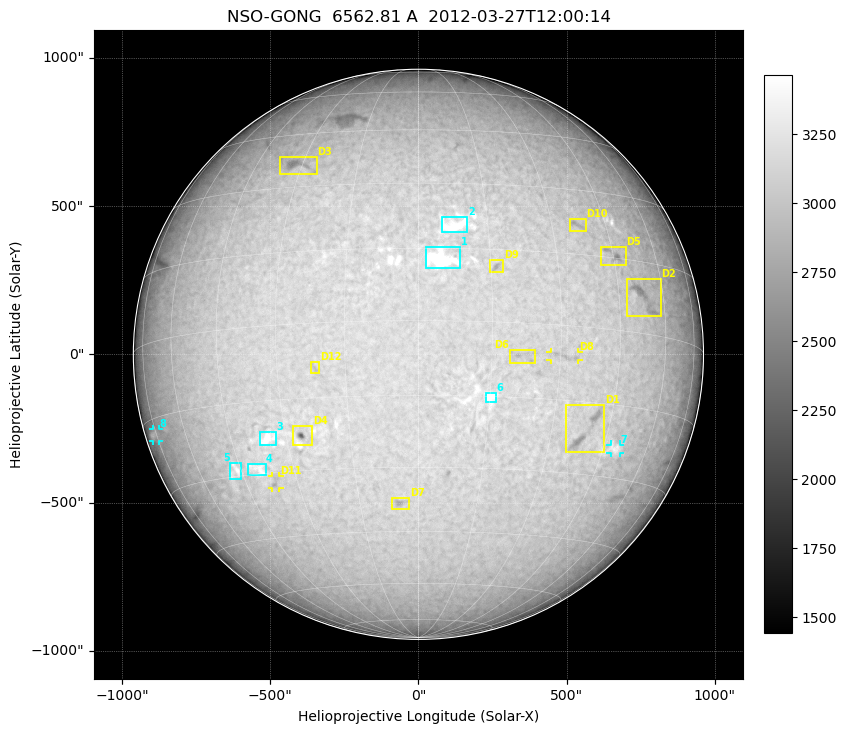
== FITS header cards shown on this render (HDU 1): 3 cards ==
TELESCOP= 'NSO-GONG'           / NSO/GONG Network
WAVELNTH=             6562.808 / [A] exact wavelength of obs
DATE-OBS= '2012-03-27T12:00:14' / Observation start date and time (UTC)

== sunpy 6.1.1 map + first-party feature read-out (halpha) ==
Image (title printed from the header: NSO-GONG  6562.81 A  2012-03-27T12:00:14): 2048 x 2048 px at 1.07 arcsec/px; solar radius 962 arcsec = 900 px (full disc in frame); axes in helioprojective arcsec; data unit not stated in the header (colour bar unlabelled)
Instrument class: HALPHA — H-alpha (6563 A) chromospheric image
Bright regions (plage): reference = the median radial profile (limb darkening/brightening removed); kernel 17 px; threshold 5 sigma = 197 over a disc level ~3051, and >= 1.075x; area >= 63 px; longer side >= 22 px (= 24 arcsec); searched inside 0.97 R_sun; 8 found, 8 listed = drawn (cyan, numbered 1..; 2 of them under ~29 arcsec drawn as corner ticks so the feature stays visible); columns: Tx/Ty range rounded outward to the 5 arcsec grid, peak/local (2 s.f.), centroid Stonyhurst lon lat
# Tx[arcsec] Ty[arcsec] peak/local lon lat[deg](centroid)
1 25..145 285..365 1.2 +5 +13
2 75..165 410..465 1.2 +8 +20
3 -535..-480 -310..-260 1.2 -35 -23
4 -575..-515 -410..-370 1.1 -40 -29
5 -635..-595 -420..-365 1.1 -47 -29
6 225..260 -160..-130 1.1 +15 -15
7 645..680 -335..-305 1.1 +49 -24
8 -900..-875 -295..-250 1.2 -76 -18
Dark features (filaments and sunspots): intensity divided by the median radial (limb-darkening) profile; local-median window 148 px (8% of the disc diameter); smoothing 5 px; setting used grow <= 0.95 with closing radius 7 px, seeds <= 0.88 or >= 162 px of the 54-px (= 58 arcsec) line detector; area >= 63 px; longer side >= 22 px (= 24 arcsec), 11 px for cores <= 0.7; searched inside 0.97 R_sun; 12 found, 12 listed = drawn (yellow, D1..; 2 of them under ~29 arcsec drawn as corner ticks so the feature stays visible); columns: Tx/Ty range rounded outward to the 5 arcsec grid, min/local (2 s.f., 1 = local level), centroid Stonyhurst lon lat
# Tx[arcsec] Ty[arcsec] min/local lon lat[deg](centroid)
D1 495..630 -335..-170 0.85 +39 -21
D2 700..820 125..255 0.85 +53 +8
D3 -470..-340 605..670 0.86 -32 +36
D4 -425..-355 -305..-240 0.69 -26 -22
D5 615..700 300..365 0.84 +46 +15
D6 305..395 -30..15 0.9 +21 -7
D7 -90..-30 -525..-480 0.88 -5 -38
D8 445..540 -20..10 0.91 +31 -6
D9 240..290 275..320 0.88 +16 +11
D10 505..565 415..460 0.89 +37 +22
D11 -495..-470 -455..-410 0.88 -36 -32
D12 -365..-330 -65..-25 0.93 -21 -9
Off-limb: outside the limb everything is below the colour-scale floor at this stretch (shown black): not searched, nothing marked